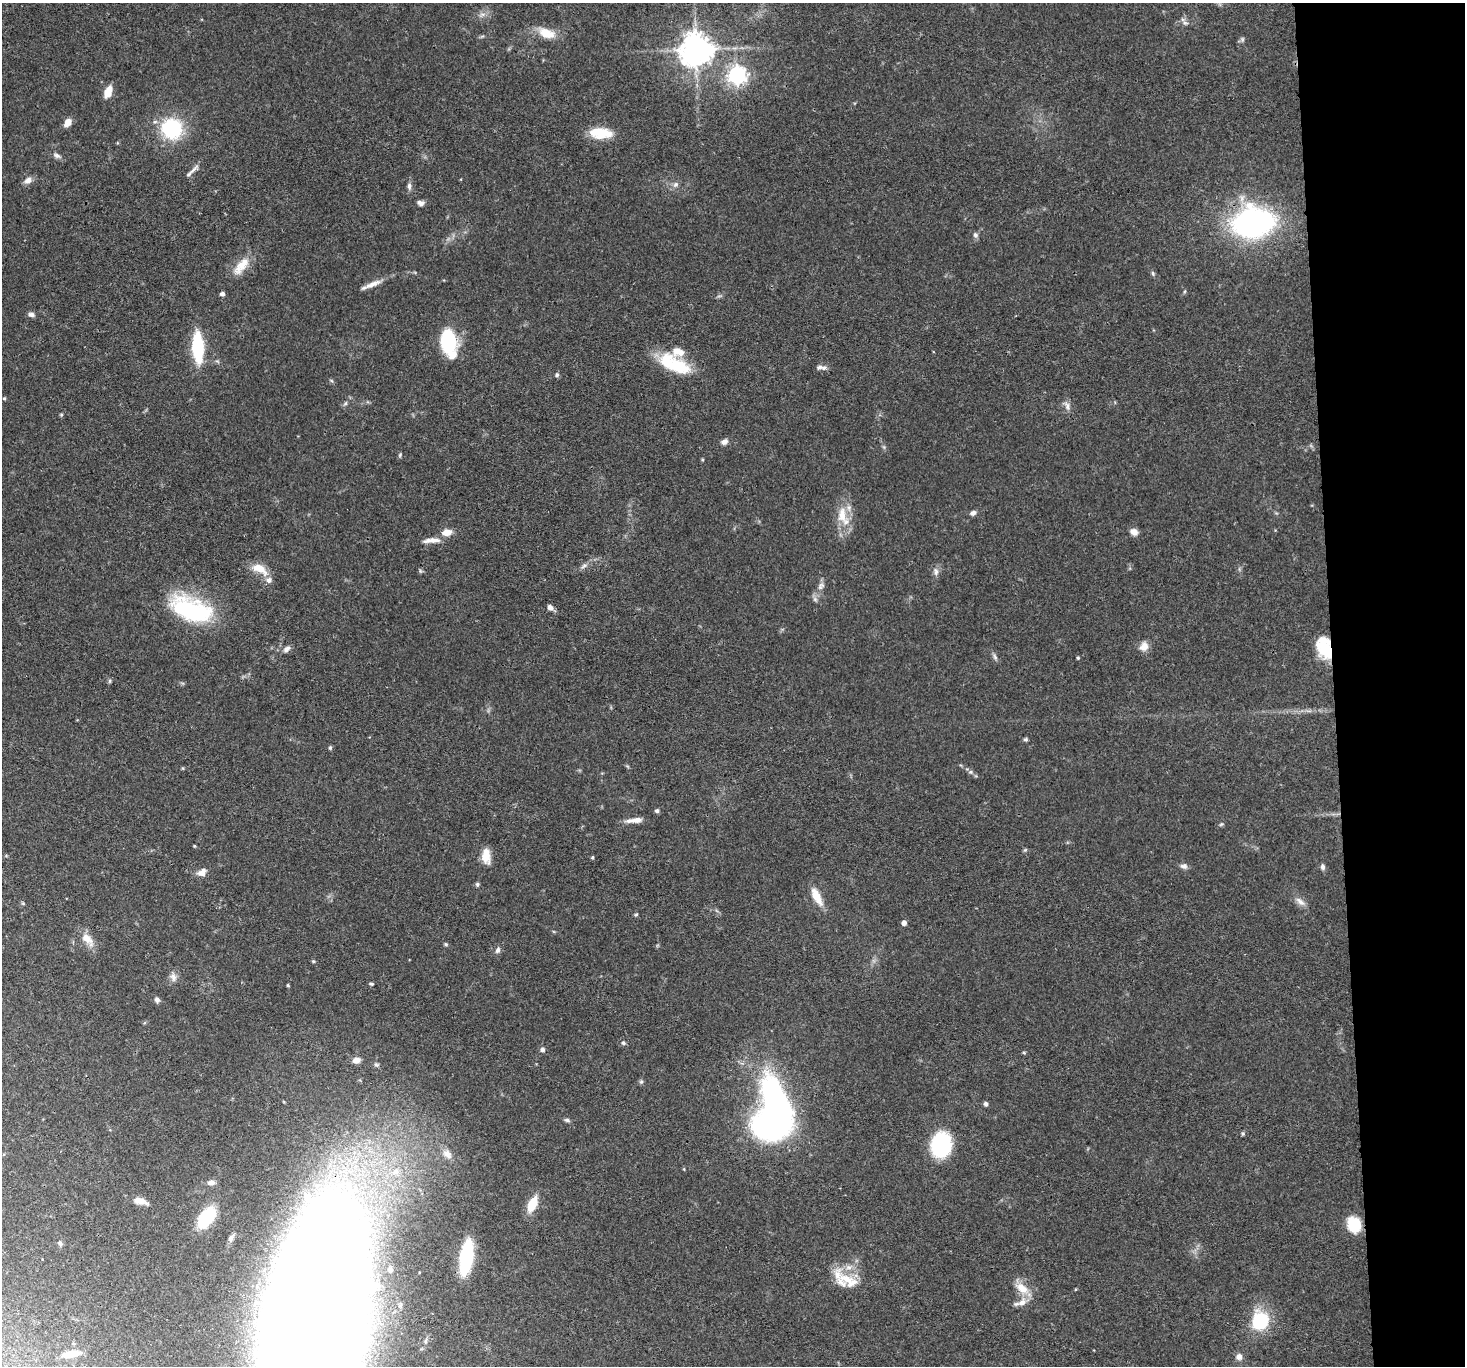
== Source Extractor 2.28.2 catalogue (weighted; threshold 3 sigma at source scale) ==
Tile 6 of 3 x 3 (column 3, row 2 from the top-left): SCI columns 2926-4388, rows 1511-2874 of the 4388 x 4360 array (HDU 1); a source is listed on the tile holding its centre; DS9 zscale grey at full resolution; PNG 1467 x 1368 px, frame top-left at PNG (2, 3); no overlay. Shown black and unused: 9% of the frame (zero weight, under 3 of 4 exposures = <1% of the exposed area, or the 3 px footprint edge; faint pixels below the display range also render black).
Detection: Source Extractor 2.28.2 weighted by HDU 2 'WHT'; one run over the whole footprint, this tile lists its part. Background 0.0563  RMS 0.0035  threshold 0.016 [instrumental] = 3 sigma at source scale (4.5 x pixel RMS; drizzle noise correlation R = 1.50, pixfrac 1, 0.05/0.05 arcsec/px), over >= 5 px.
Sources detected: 117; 2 inside a brighter object's white glare — not listed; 6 inside a brighter listed object's ellipse — not listed separately; the other 109 listed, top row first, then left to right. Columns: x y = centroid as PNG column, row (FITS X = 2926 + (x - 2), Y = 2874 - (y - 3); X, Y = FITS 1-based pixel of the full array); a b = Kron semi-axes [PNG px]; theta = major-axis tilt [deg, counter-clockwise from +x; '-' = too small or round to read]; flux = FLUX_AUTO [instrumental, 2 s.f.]
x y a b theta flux
482 14 8 5 -11 1.3
1185 23 9 6 -37 1.1
547 33 22 11 -21 6.6
1242 39 7 5 83 0.69
696 49 10 10 - 570
737 75 7 7 - 160
108 91 13 7 64 4.4
67 123 11 7 52 2.4
172 129 18 17 - 30
601 133 27 12 -4 9.2
57 155 12 6 -27 1.3
194 169 19 4 46 1.7
28 180 10 7 37 2
676 184 9 7 45 1.3
409 186 9 6 -90 1.2
420 203 8 6 -6 1.4
1253 223 29 22 8 110
975 235 7 6 - 1.1
241 266 30 12 51 6.4
1153 273 7 5 -70 0.64
373 284 25 6 22 3.2
222 294 4 4 - 1.3
31 315 8 5 -15 1.2
448 341 21 13 -84 29
198 347 32 11 -87 21
674 364 39 18 -26 18
824 368 8 7 - 1.2
557 375 5 5 - 0.76
4 398 5 4 - 0.43
345 403 6 4 60 0.63
1067 406 14 7 -60 1.8
61 415 5 4 - 0.42
724 442 8 6 33 1.6
400 455 6 4 69 0.53
973 513 8 6 20 1.3
842 515 26 14 -85 8.2
446 532 12 8 9 3.6
1134 532 9 7 -31 2.3
433 540 21 7 3 3.2
584 566 11 6 41 1.3
259 569 23 10 -31 5.7
936 571 12 6 -85 1.5
821 586 11 8 48 1.7
815 599 8 5 -46 0.88
550 607 6 5 - 1.9
194 611 50 25 -27 39
1144 646 11 10 - 3
1324 648 23 14 -74 13
287 649 11 6 42 1.4
995 657 9 5 -75 0.99
1078 658 4 3 - 0.42
110 681 6 4 89 0.52
1025 739 5 5 - 0.6
330 748 6 4 -89 0.55
971 772 7 5 20 0.74
657 811 5 5 - 0.83
634 820 21 6 5 3.1
1221 824 6 5 - 0.54
194 846 4 3 - 0.34
1025 850 6 4 43 0.47
486 856 20 10 -86 4.7
592 857 4 3 - 0.44
1184 866 10 7 1 1.3
1323 867 8 5 -83 1.1
202 872 13 9 29 2.4
477 884 6 5 - 0.68
816 896 22 8 -62 6
1300 902 16 8 -40 2.3
23 903 6 4 -1 0.42
636 914 6 4 64 0.47
904 923 5 4 - 1.8
87 939 21 10 -48 4.6
446 944 5 4 - 0.53
498 950 8 6 70 1.2
313 961 5 4 - 0.5
173 977 13 8 -74 2
371 984 5 4 - 0.69
288 985 3 3 - 0.46
157 1000 7 6 - 1.2
623 1043 6 5 - 0.81
542 1050 5 5 - 1.2
1024 1053 5 4 - 0.4
356 1060 8 6 12 2.3
641 1082 6 5 - 0.63
775 1101 66 35 -88 120
986 1104 5 5 - 0.93
567 1120 8 5 -15 0.79
1243 1134 6 4 70 0.51
941 1144 16 13 80 43
447 1154 13 9 -42 2.4
684 1169 5 3 - 0.31
396 1172 11 10 - 3.7
211 1183 9 7 5 1.8
140 1201 17 7 -15 3.1
532 1204 13 7 67 10
206 1217 18 10 54 26
1354 1225 14 12 -69 12
231 1237 12 6 58 1.4
60 1243 8 6 -48 0.85
466 1257 26 9 81 38
390 1270 6 5 - 0.83
848 1280 37 15 -30 11
1022 1288 21 11 -39 5.6
1022 1302 14 10 44 3.4
256 1303 9 9 - 2.5
1260 1321 9 8 - 48
314 1322 143 53 82 4900
71 1354 20 7 10 4.9
1239 1357 8 8 - 1.9
Overlapping masked pixels (flux is a lower limit): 3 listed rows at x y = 1253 223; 1324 648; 314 1322
Isophote crosses this tile's border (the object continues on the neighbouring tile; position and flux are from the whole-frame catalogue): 1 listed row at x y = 314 1322